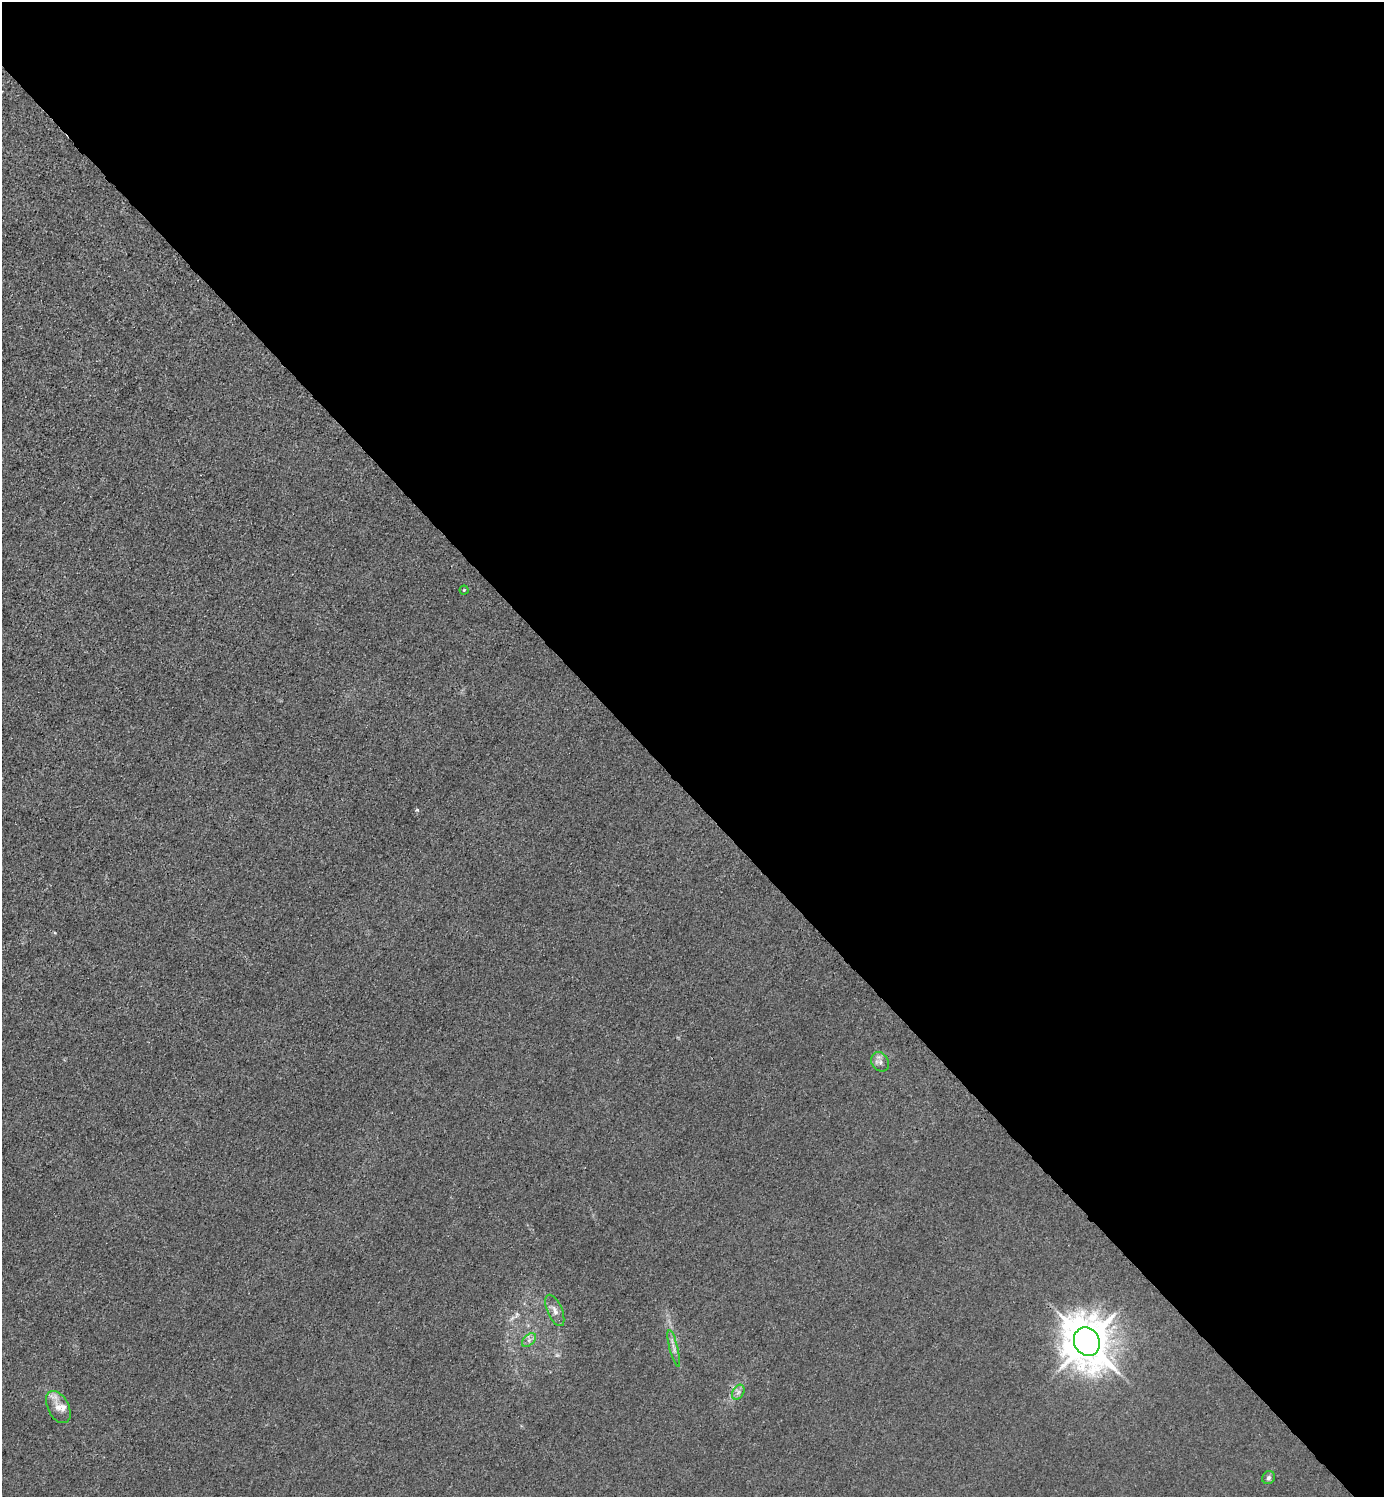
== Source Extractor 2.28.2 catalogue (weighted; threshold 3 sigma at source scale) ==
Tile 8 of 4 x 4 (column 4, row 2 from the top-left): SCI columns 4446-5827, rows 2993-4487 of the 5985 x 5985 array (HDU 1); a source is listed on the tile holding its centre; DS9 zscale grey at full resolution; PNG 1386 x 1499 px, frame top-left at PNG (2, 2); each listed source drawn as its Kron ellipse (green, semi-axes under 4 px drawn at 4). Shown black and unused: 53% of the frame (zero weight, under 3 of 4 exposures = <1% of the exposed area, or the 3 px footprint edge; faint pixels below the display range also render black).
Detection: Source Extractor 2.28.2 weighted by HDU 2 'WHT'; one run over the whole footprint, this tile lists its part. Background 0.0214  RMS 0.0062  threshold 0.028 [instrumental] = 3 sigma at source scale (4.5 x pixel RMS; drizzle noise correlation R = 1.50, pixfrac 1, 0.05/0.05 arcsec/px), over >= 5 px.
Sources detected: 11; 1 too faint to see at this stretch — neither listed nor drawn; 1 inside a brighter listed object's ellipse — not listed separately; the other 9 listed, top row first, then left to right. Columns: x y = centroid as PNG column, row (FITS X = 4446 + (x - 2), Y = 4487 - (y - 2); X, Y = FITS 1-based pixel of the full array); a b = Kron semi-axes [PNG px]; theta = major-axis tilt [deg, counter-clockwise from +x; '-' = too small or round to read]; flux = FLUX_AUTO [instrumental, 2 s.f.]
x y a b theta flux
464 590 4 4 - 0.57
880 1062 10 8 -58 3.3
555 1310 17 7 -67 4.3
529 1340 8 5 46 2
1087 1342 15 12 -63 2400
674 1348 19 3 -76 2.9
738 1392 8 5 58 2.3
58 1407 17 10 -62 6.8
1269 1478 7 6 - 1.6